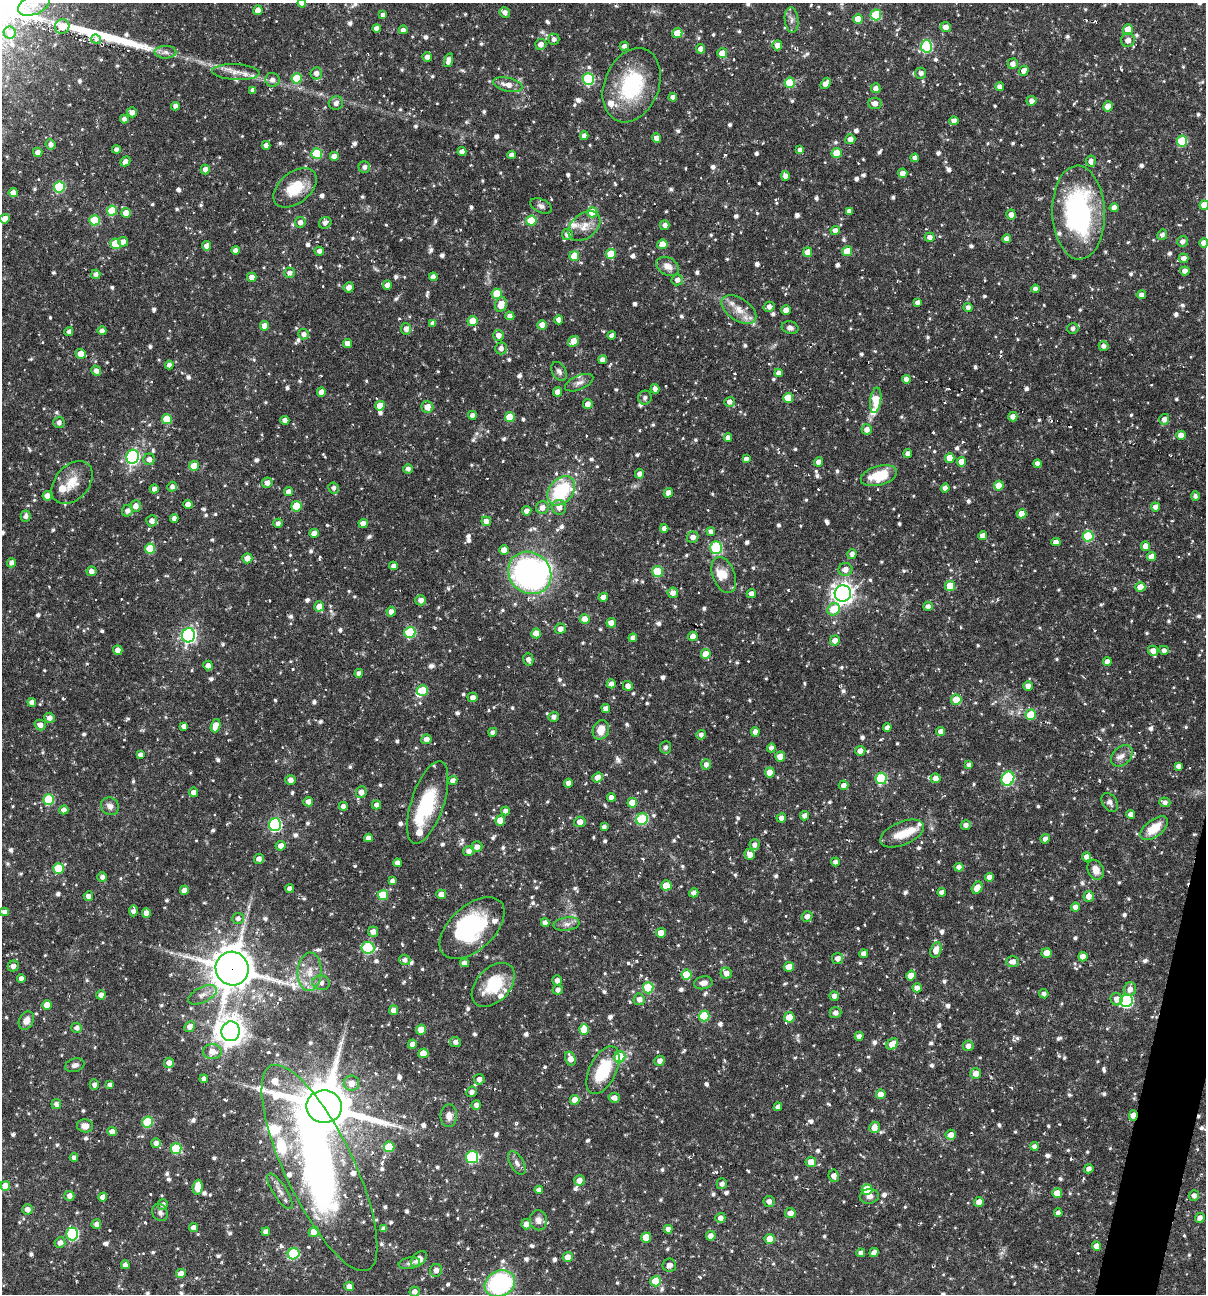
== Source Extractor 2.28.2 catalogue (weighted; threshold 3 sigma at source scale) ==
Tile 6 of 4 x 4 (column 2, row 2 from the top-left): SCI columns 1453-2656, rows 2585-3876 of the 5187 x 5168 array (HDU 1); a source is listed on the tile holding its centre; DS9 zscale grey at full resolution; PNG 1208 x 1296 px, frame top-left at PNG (2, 3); each listed source drawn as its Kron ellipse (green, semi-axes under 4 px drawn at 4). Shown black and unused: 1% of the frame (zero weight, under 3 of 6 exposures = <1% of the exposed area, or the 3 px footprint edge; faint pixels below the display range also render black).
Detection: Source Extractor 2.28.2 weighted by HDU 2 'WHT'; one run over the whole footprint, this tile lists its part. Background 0.00458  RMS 0.0047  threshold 0.0193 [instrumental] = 3 sigma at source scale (4.09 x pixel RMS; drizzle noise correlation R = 1.36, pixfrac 0.8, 0.05/0.05 arcsec/px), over >= 5 px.
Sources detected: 1176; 1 too faint to see at this stretch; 3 inside a brighter object's white glare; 12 cosmic-ray / hot-pixel residue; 1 long thin detection or spike segment (spike, bleed or trail) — neither listed nor drawn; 31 inside a brighter listed object's ellipse — not listed separately; of the other 1128, all 500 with FLUX_AUTO >= 1.61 (the completeness limit of this list) listed and drawn (628 fainter detections not listed), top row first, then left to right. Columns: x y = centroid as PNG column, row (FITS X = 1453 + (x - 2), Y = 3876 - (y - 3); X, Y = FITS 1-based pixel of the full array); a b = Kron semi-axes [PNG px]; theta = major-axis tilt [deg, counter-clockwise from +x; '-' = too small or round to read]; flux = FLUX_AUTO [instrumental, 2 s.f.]
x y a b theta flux
302 3 4 4 - 2.8
34 4 17 10 24 5.1
258 10 5 4 - 2.9
505 12 5 5 - 2
383 15 4 4 - 2.1
876 15 5 5 - 22
858 19 5 5 - 7.3
792 20 12 7 -83 2.2
62 27 7 7 - 5.3
946 27 5 5 - 3.6
376 28 4 4 - 2.2
1128 29 5 5 - 6.7
403 30 4 4 - 1.9
10 33 6 6 - 2.8
677 33 5 5 - 8.4
96 39 5 4 - 1.8
554 39 5 5 - 1.9
1128 40 7 6 - 2.6
541 44 6 5 - 2.8
777 45 5 5 - 2.5
624 46 4 4 - 1.7
926 46 6 5 - 41
701 49 5 4 - 2.8
165 52 11 6 -1 2
722 53 5 5 - 5.7
427 57 5 4 - 2.5
448 60 7 4 72 2.8
1013 64 5 5 - 3
1024 71 5 4 - 3.2
236 72 23 8 -3 4.7
316 73 6 6 - 2.7
921 73 5 5 - 1.9
296 78 5 5 - 14
588 79 6 5 - 37
272 80 7 7 - 2.1
790 83 5 5 - 12
826 83 6 4 57 3.3
508 85 15 7 -13 4.1
632 85 38 27 68 35
1000 87 4 4 - 2.3
876 88 5 4 - 2.5
253 90 4 4 - 2.1
673 97 4 4 - 2.5
1031 101 5 5 - 2.2
336 103 7 6 - 2.2
875 103 7 5 -6 2.6
176 106 4 4 - 2
1108 106 5 4 - 5
132 112 5 5 - 2.5
124 119 4 4 - 1.8
954 121 4 4 - 3
584 136 4 4 - 2.5
656 138 4 4 - 2.2
850 139 5 5 - 3
1182 141 5 5 - 20
51 144 5 5 - 1.9
266 145 4 4 - 2.4
116 150 4 4 - 1.7
800 150 4 4 - 1.9
38 152 4 4 - 2.7
462 152 4 4 - 2.5
837 153 5 5 - 11
317 154 5 5 - 20
512 155 4 4 - 2.3
334 156 5 5 - 3
915 158 4 4 - 2.2
125 161 5 4 - 2.3
1091 161 5 5 - 2.3
364 167 6 6 - 1.8
205 169 5 4 - 2.5
903 173 5 4 - 2.6
785 176 5 4 - 2.3
59 187 5 5 - 28
295 188 25 15 39 14
13 193 4 4 - 4
1204 205 4 4 - 5.6
541 206 11 6 -24 1.6
1114 208 4 4 - 3.1
112 211 5 5 - 13
849 211 4 4 - 2.3
592 212 5 5 - 7.9
126 213 5 4 - 4.8
1079 213 47 26 -88 79
1011 215 5 5 - 2.4
5 219 5 4 - 4.3
95 220 5 5 - 19
531 221 5 5 - 15
300 222 5 5 - 2.2
325 223 6 5 - 1.9
665 225 5 5 - 1.8
584 226 18 12 39 5.4
835 230 4 4 - 2.3
567 234 5 5 - 2.3
1162 235 5 5 - 1.8
930 237 5 4 - 2.4
1007 239 4 4 - 2.5
1182 241 5 5 - 2.5
123 242 5 5 - 2.4
1204 243 4 4 - 3.4
115 244 5 5 - 14
662 244 5 5 - 6.2
207 246 4 4 - 2.9
235 250 4 4 - 2.2
319 251 5 4 - 2.1
847 251 5 5 - 8.8
808 252 5 4 - 4.7
611 254 5 5 - 12
574 256 5 5 - 10
1184 258 5 4 - 2.3
668 266 12 8 -29 3.9
1185 271 4 4 - 2.7
290 273 5 5 - 2
96 274 5 4 - 2.1
252 277 4 4 - 3.1
433 277 4 4 - 2.3
677 280 6 5 - 2.3
387 285 4 4 - 2.4
349 287 5 5 - 2.6
1035 289 4 4 - 2
497 294 5 5 - 11
1141 295 5 4 - 2.1
918 302 4 4 - 1.9
501 304 7 5 71 5.1
769 307 5 4 - 2.4
968 307 4 4 - 1.8
739 310 19 11 -34 6.1
786 310 4 4 - 4
510 316 5 4 - 2
559 320 4 4 - 2.2
472 321 5 5 - 6.4
433 323 4 4 - 1.9
542 325 5 5 - 3.5
265 326 4 4 - 4.3
790 328 8 6 -15 1.9
1073 328 5 5 - 1.6
406 329 5 5 - 2.4
102 331 4 4 - 2.2
69 332 4 4 - 1.8
304 334 5 5 - 2.1
498 335 5 5 - 2.9
612 335 4 4 - 2.3
573 341 6 4 37 5.5
347 343 4 4 - 2.8
1104 346 5 4 - 2.2
501 348 6 5 - 2
81 354 5 5 - 7.2
603 360 4 4 - 2.8
169 365 4 4 - 1.8
96 371 5 4 - 2.4
559 371 10 7 -59 1.7
779 373 4 4 - 2.3
906 379 4 4 - 2.3
579 383 15 7 23 2.3
655 389 5 4 - 2.1
321 392 4 4 - 4.5
558 392 4 4 - 3.7
645 398 7 6 - 1.7
788 398 5 5 - 8.8
876 400 13 5 82 18
729 402 5 5 - 2.1
588 404 5 5 - 2.7
380 406 5 4 - 6
427 407 6 6 - 4.1
472 415 4 4 - 2.1
510 417 5 5 - 11
1013 417 5 4 - 2.6
167 419 5 5 - 14
1164 419 5 5 - 2.4
285 420 4 4 - 2.8
59 422 6 5 - 1.9
867 429 5 5 - 2.6
1181 435 5 4 - 3.6
728 438 4 4 - 2.4
908 453 4 4 - 2
133 457 7 6 - 74
950 458 5 4 - 5.2
149 459 5 5 - 2.5
746 459 4 4 - 1.9
819 462 4 4 - 2.6
962 462 5 4 - 4.9
1037 464 4 4 - 2.1
194 466 5 5 - 7.2
408 469 5 4 - 1.7
640 474 5 4 - 2.4
879 476 18 9 15 14
72 483 24 17 49 8.7
267 483 5 5 - 2.4
999 485 5 5 - 7.8
172 487 5 4 - 1.8
333 488 5 5 - 1.6
945 488 4 4 - 2.8
154 489 4 4 - 2.5
561 491 16 12 49 33
289 492 4 4 - 2.8
668 493 5 4 - 2.7
47 496 5 4 - 3.6
1195 496 5 4 - 1.7
188 504 4 4 - 4.3
136 506 6 5 - 2.7
296 506 5 5 - 12
542 507 6 6 - 2.7
559 507 7 7 - 3.4
1155 507 4 4 - 2.1
128 511 6 5 - 2.2
527 511 5 4 - 2.4
1022 514 5 4 - 5.8
26 516 5 5 - 1.8
174 518 4 4 - 2.1
152 521 5 5 - 2.6
486 521 5 4 - 2.4
278 523 5 4 - 1.7
363 524 5 4 - 3.4
664 528 4 4 - 2.2
711 531 4 4 - 1.6
314 533 4 4 - 2.9
982 536 4 4 - 2.8
1088 536 5 5 - 29
693 537 6 5 - 2.5
1056 542 4 4 - 2.4
1145 546 5 4 - 3.7
716 548 6 5 - 35
150 549 5 5 - 14
504 550 5 4 - 3.5
852 554 5 4 - 2.1
1152 557 4 4 - 4.8
247 558 5 5 - 3.2
11 563 4 4 - 2.4
393 566 4 4 - 1.7
845 569 7 6 - 3
91 571 5 5 - 2.4
657 572 5 5 - 18
530 573 23 20 -42 130
724 575 19 11 -69 5.3
950 586 5 5 - 11
1140 587 5 5 - 5.3
673 593 5 5 - 2.6
843 593 8 8 - 260
751 594 4 4 - 2.2
603 597 5 4 - 2.4
421 600 5 5 - 2.6
319 606 5 5 - 4.4
928 606 4 4 - 1.8
834 609 7 5 44 11
391 612 5 4 - 2.6
585 619 5 5 - 6.5
611 623 5 4 - 5.2
560 629 5 5 - 2.8
410 632 5 5 - 30
536 633 5 5 - 6.6
188 635 7 6 - 110
693 636 5 5 - 3.4
633 638 4 4 - 2.2
835 640 5 5 - 3.6
118 650 5 4 - 2.3
1164 650 5 4 - 1.8
1153 651 5 5 - 2.9
706 654 5 5 - 7.8
528 659 6 5 - 2
1107 661 4 4 - 2.4
208 665 5 4 - 2.4
359 673 4 4 - 2
611 684 4 4 - 2.3
628 686 5 5 - 2.2
1028 686 5 4 - 2.9
422 691 6 5 - 17
472 697 5 5 - 2.2
956 700 5 5 - 8.1
32 702 4 4 - 2.6
606 708 4 4 - 2.5
1031 715 5 5 - 16
554 717 5 5 - 1.8
50 718 5 5 - 2.3
40 725 6 5 - 2.6
184 726 4 4 - 2.1
216 726 7 4 70 5.7
887 727 4 4 - 2.2
601 730 10 8 66 6
941 731 4 4 - 3.1
493 732 4 4 - 1.6
755 732 4 4 - 2.5
701 735 5 4 - 1.6
426 739 5 5 - 3
666 747 6 5 - 1.8
771 748 4 4 - 1.9
860 751 5 5 - 2.5
140 755 4 4 - 1.7
1122 756 12 9 45 3
780 757 5 5 - 4.7
706 764 5 5 - 2.1
969 765 4 4 - 1.7
1178 766 4 4 - 2
770 773 5 5 - 6.2
598 778 5 4 - 3.8
881 778 6 5 - 33
935 778 5 4 - 2.7
1008 779 7 6 - 45
290 780 5 5 - 2.3
453 780 5 4 - 1.9
568 783 4 4 - 2.3
843 785 5 5 - 2.4
193 792 5 4 - 2.2
361 792 6 5 - 3.1
611 797 4 4 - 2.6
49 800 5 5 - 27
308 802 5 4 - 2.8
1110 802 10 7 -54 1.8
1165 802 5 4 - 2
428 803 43 16 72 26
632 803 5 4 - 7
377 805 5 4 - 2.2
110 806 9 8 - 2.5
343 806 4 4 - 2
64 810 4 4 - 2.7
505 811 4 4 - 1.7
1131 814 4 4 - 2.6
804 816 5 4 - 2.3
781 818 5 4 - 2.1
642 819 6 5 - 28
500 820 5 5 - 6.7
580 822 6 5 - 2.8
275 825 6 6 - 59
966 825 5 4 - 1.9
604 827 4 4 - 1.6
1154 828 16 8 37 9.3
902 834 23 11 23 8.3
368 838 4 4 - 2.2
1045 839 4 4 - 2
755 845 5 5 - 2.2
280 846 5 5 - 2.8
477 847 5 5 - 2.5
469 851 5 5 - 2.3
750 854 5 5 - 3
1086 857 4 4 - 2.4
259 859 5 5 - 2.3
835 862 4 4 - 1.6
397 863 4 4 - 2.1
959 867 4 4 - 2.2
58 868 5 5 - 17
1096 870 10 7 -66 3.7
102 877 5 5 - 1.7
989 877 4 4 - 2.8
392 881 4 4 - 1.7
666 885 5 5 - 7.2
290 888 4 4 - 2.3
977 888 6 5 - 4.9
184 890 4 4 - 3.2
942 892 4 4 - 2.2
694 893 5 4 - 2.3
441 894 5 4 - 3.7
383 895 5 5 - 13
88 896 5 4 - 2.1
1089 896 5 5 - 3.2
1075 907 4 4 - 2.4
133 911 6 4 88 2.1
4 912 4 4 - 2.2
146 913 4 4 - 3
807 916 5 5 - 2.3
238 918 6 5 - 1.6
545 923 4 4 - 2.3
567 924 13 6 8 2.3
472 928 39 22 42 38
373 932 5 5 - 2.3
661 933 5 5 - 6
368 948 6 6 - 37
936 950 8 5 70 4.3
1047 953 5 5 - 4.5
864 954 4 4 - 2.5
1083 957 4 4 - 4.4
837 958 5 5 - 2.6
405 960 5 5 - 1.9
1012 962 6 5 - 3
464 963 4 4 - 2.3
13 966 5 5 - 2.1
789 967 5 4 - 5.7
232 969 17 16 - 1300
309 972 19 12 87 7.2
726 973 5 5 - 2.6
687 975 5 5 - 13
911 975 5 4 - 4.4
21 978 4 4 - 2.2
557 980 5 4 - 2.1
321 983 9 7 -11 2.2
703 983 9 6 11 2.4
493 985 26 16 46 18
648 988 5 5 - 18
917 988 4 4 - 2.6
1130 989 7 6 - 3
558 990 5 5 - 1.8
1044 994 4 4 - 1.8
101 995 4 4 - 2.3
202 995 16 7 26 3.2
834 996 5 4 - 2
639 999 6 5 - 2.4
1117 999 6 6 - 2.9
1126 1001 6 6 - 54
47 1005 5 4 - 4.9
393 1010 4 4 - 2.4
835 1013 6 5 - 1.9
704 1016 5 5 - 20
789 1017 5 5 - 7.4
26 1020 9 7 61 3.5
190 1027 5 5 - 2.7
77 1028 5 5 - 1.8
584 1029 5 5 - 7.7
421 1030 5 5 - 7.1
231 1031 10 9 - 520
859 1036 4 4 - 1.9
455 1042 5 5 - 2
412 1044 4 4 - 2.6
892 1044 6 5 - 6.3
968 1046 5 5 - 2.4
212 1052 9 7 1 4.1
423 1053 5 5 - 6
620 1057 6 5 - 17
570 1058 7 5 -72 3.8
659 1061 5 5 - 2.4
169 1063 5 5 - 2.8
75 1065 10 6 18 1.8
603 1070 26 13 64 22
976 1074 5 5 - 3.8
204 1079 4 4 - 1.9
479 1079 5 5 - 2.5
351 1083 8 7 - 3.7
94 1085 5 4 - 1.6
110 1085 4 4 - 1.8
471 1092 5 5 - 2.1
881 1094 5 5 - 3.6
614 1098 5 5 - 2.6
575 1100 5 4 - 5.7
56 1104 5 5 - 1.9
476 1105 5 4 - 2
324 1107 18 16 -1 2500
778 1107 4 4 - 2.3
1133 1115 5 4 - 6.9
449 1116 11 8 89 3
147 1122 5 5 - 20
85 1126 8 6 -10 3.7
874 1127 5 5 - 3.5
112 1132 5 4 - 3.5
951 1135 5 5 - 3.2
156 1143 5 4 - 2.1
1034 1146 4 4 - 1.9
389 1147 5 5 - 14
176 1148 5 5 - 21
74 1157 4 4 - 1.7
472 1157 6 6 - 43
811 1162 5 5 - 5.1
517 1163 13 6 -59 2.3
319 1168 113 34 -64 240
1089 1169 4 4 - 2
834 1176 6 5 - 2.8
579 1180 5 5 - 2.9
722 1184 5 5 - 1.8
5 1186 5 5 - 7.3
198 1187 7 5 86 7.1
867 1189 5 5 - 11
539 1190 4 4 - 2.2
280 1191 20 7 -57 3.2
1057 1193 5 5 - 6.1
69 1196 5 5 - 2.3
869 1196 9 7 10 2.2
1194 1196 5 5 - 2
103 1197 4 4 - 2.7
769 1201 5 5 - 2
979 1202 5 4 - 3.3
163 1204 5 5 - 2
27 1209 5 5 - 2.6
160 1213 9 7 -59 1.9
790 1213 5 5 - 2.3
1058 1213 4 4 - 2.2
720 1218 5 5 - 2.3
1200 1218 5 4 - 2.1
538 1220 10 8 -81 2.7
96 1224 5 4 - 2.2
526 1224 5 4 - 2.7
194 1227 4 4 - 2.1
384 1229 4 4 - 2.1
668 1229 4 4 - 2.5
266 1232 4 4 - 2.4
314 1232 5 5 - 5.7
72 1234 6 6 - 50
711 1236 5 4 - 2.5
646 1237 5 5 - 6.6
770 1239 5 5 - 6.7
60 1243 5 5 - 2.4
1096 1246 4 4 - 4.5
861 1253 4 4 - 1.9
874 1253 5 4 - 2.6
294 1254 6 5 - 32
568 1257 5 5 - 3.4
419 1259 9 6 43 4
409 1263 11 5 9 1.6
125 1265 4 4 - 2.2
669 1265 7 6 - 2.9
436 1270 6 6 - 2.4
181 1273 5 4 - 3.4
656 1281 5 5 - 12
500 1283 15 13 26 59
349 1286 5 4 - 2.7
414 1292 5 5 - 2.2
Overlapping masked pixels (flux is a lower limit): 4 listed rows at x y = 232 969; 324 1107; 1133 1115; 319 1168
Isophote crosses this tile's border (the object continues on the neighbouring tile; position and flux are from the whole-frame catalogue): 5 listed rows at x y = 302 3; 34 4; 1204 205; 1204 243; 500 1283